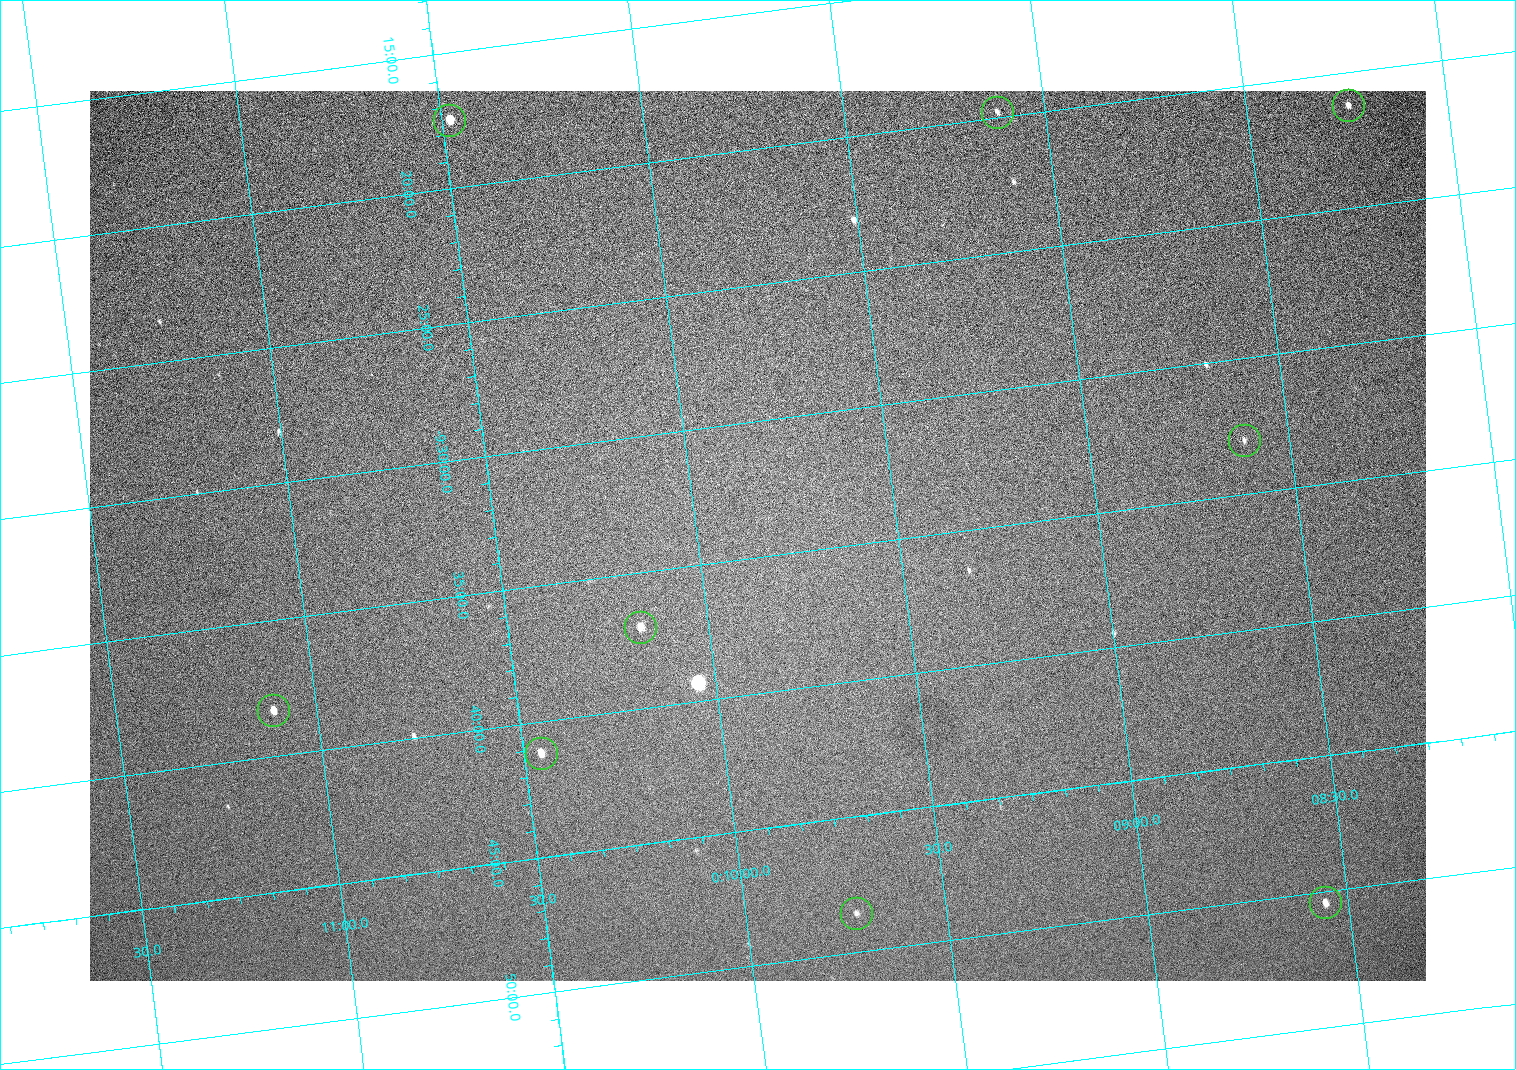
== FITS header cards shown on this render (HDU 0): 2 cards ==
NAXIS1  =                 1336 / length of data axis 1
NAXIS2  =                  890 / length of data axis 2

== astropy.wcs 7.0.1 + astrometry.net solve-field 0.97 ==
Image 1336 x 890 px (HDU 0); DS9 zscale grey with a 90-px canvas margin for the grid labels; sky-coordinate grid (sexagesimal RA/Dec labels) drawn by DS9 from the SOLVED WCS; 9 Tycho-2 reference stars matched to detected sources circled (green)
Header WCS: none
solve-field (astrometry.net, Tycho-2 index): SOLVED blind (the file carries no WCS)
Solved WCS: RA---TAN-SIP/DEC--TAN-SIP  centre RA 00:09:51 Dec -09:34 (2.46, -9.57 deg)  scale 2.22 arcsec/px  FOV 49.5' x 33.0'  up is -7 deg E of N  parity normal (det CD < 0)
(file carries no celestial WCS; the grid is the blind solution)
Tycho-2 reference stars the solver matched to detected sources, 9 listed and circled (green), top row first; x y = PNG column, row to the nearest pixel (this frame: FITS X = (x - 90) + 1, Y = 890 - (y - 91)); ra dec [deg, ICRS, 3 dp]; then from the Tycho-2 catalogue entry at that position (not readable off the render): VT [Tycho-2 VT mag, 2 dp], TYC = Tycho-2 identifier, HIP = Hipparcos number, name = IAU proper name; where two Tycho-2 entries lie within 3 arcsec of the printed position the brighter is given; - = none
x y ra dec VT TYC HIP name
1348 105 2.062 -9.353 11.06 5260-555-1 - -
997 112 2.280 -9.330 12.27 5260-351-1 - -
449 120 2.620 -9.291 8.81 5261-329-1 - -
1244 440 2.153 -9.550 13.26 5260-885-1 - -
640 627 2.543 -9.617 11.28 5260-962-1 - -
273 710 2.777 -9.638 10.48 5261-617-1 - -
541 753 2.614 -9.686 11.21 5261-343-1 - -
1325 902 2.139 -9.840 10.40 5260-890-1 - -
856 913 2.432 -9.809 12.48 5260-755-1 - -